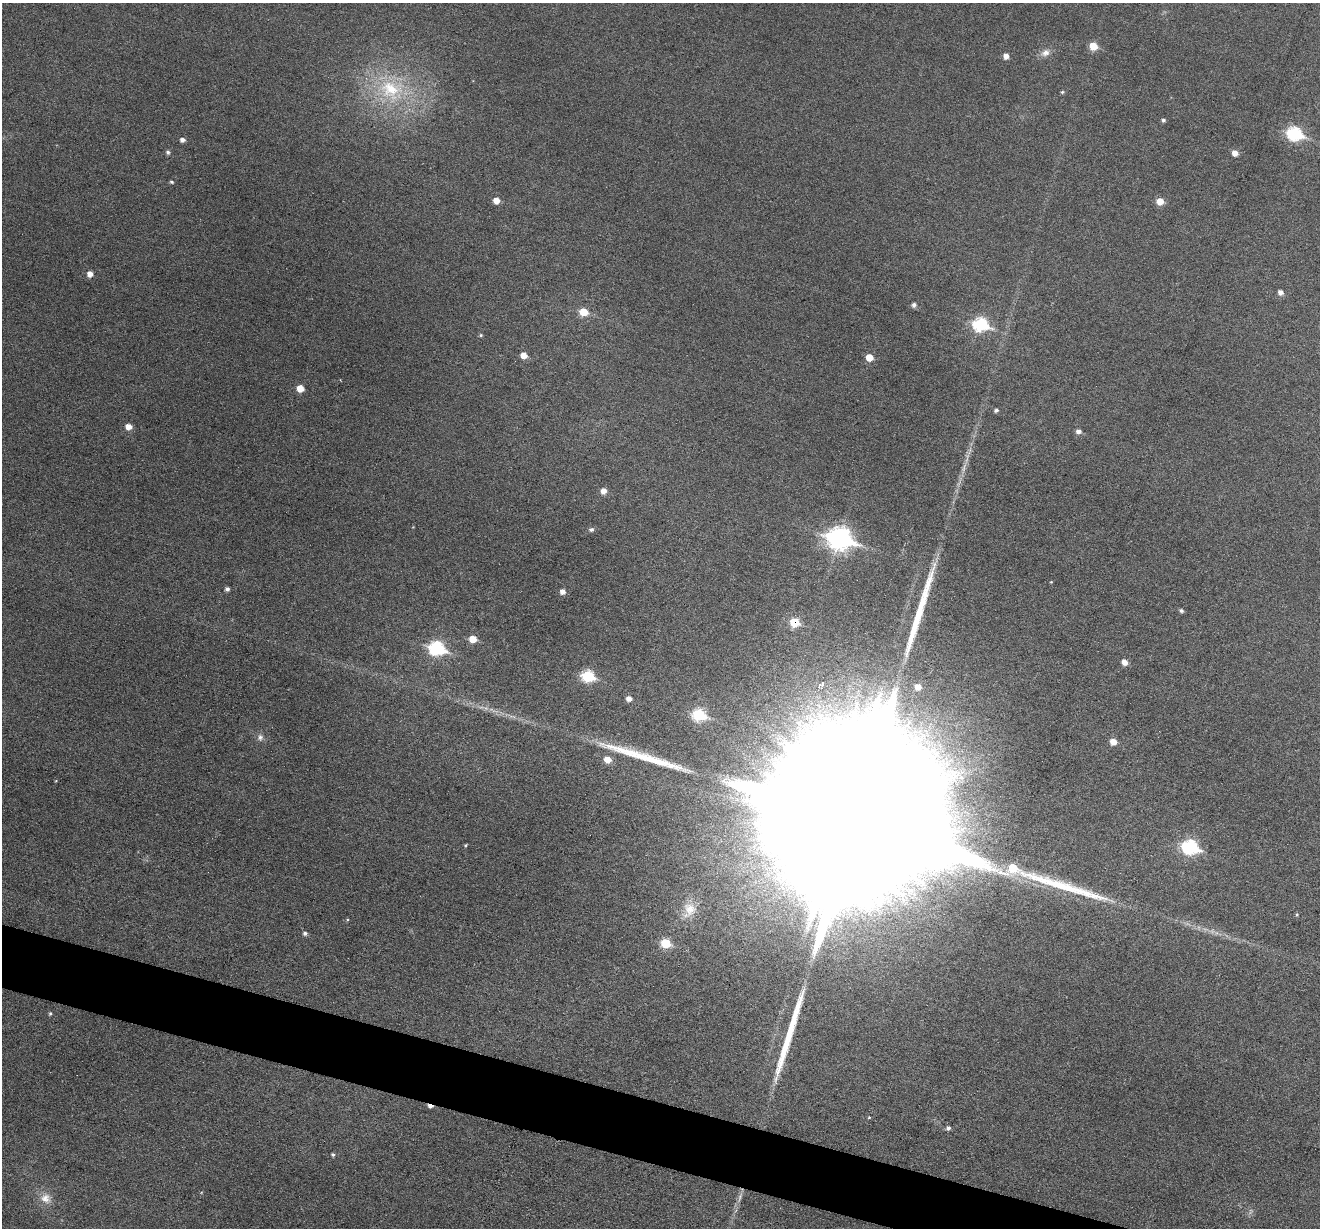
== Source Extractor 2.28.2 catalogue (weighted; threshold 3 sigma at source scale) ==
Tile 6 of 4 x 4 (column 2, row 2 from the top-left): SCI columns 1321-2638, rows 2709-3934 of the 5273 x 5289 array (HDU 1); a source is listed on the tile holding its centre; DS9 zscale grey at full resolution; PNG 1322 x 1230 px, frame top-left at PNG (2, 3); no overlay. Shown black and unused: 4% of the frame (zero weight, under 3 of 6 exposures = <1% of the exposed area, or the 3 px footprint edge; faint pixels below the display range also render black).
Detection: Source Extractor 2.28.2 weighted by HDU 2 'WHT'; one run over the whole footprint, this tile lists its part. Background 0.0472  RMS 0.0054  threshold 0.0222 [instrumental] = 3 sigma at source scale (4.09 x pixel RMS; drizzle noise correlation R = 1.36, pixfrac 0.8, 0.05/0.05 arcsec/px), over >= 5 px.
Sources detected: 61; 1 inside a brighter object's white glare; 1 cosmic-ray / hot-pixel residue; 3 long thin detections or spike segments (spike, bleed or trail) — not listed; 1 inside a brighter listed object's ellipse — not listed separately; the other 55 listed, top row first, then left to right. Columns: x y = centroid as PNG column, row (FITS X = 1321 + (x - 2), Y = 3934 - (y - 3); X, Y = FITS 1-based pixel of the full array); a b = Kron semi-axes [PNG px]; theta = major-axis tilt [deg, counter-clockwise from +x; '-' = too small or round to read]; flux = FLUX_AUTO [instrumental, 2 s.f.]
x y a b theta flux
1093 46 6 5 - 11
1045 53 12 9 24 3.5
1006 56 5 5 - 3.2
391 89 36 30 -12 42
1062 92 4 4 - 0.7
1163 120 5 4 - 1.1
1294 134 8 7 - 63
182 140 5 4 - 2
168 152 6 5 - 1.1
1235 153 5 5 - 4
172 182 5 4 - 0.77
496 200 6 6 - 4.3
1160 201 6 6 - 6.8
90 274 5 5 - 3.6
1281 292 6 6 - 2.5
914 305 6 5 - 1.6
583 312 6 6 - 12
980 325 8 7 - 63
481 335 5 4 - 0.65
524 355 6 5 - 5
869 357 6 6 - 7.3
300 388 6 5 - 6.7
996 410 5 4 - 1.3
129 427 6 5 - 4.5
1078 431 5 5 - 2.2
604 491 6 6 - 3.6
591 530 7 5 2 1.4
839 538 11 9 -16 330
1051 582 4 3 - 0.39
227 589 4 4 - 1.5
563 591 5 5 - 2.8
1181 611 5 4 - 1.1
794 622 7 7 - 13
473 639 6 5 - 7.7
436 648 9 7 -15 80
1124 662 6 5 - 3.7
588 676 7 6 - 44
822 684 5 3 - 0.76
918 687 6 5 - 4.8
629 698 5 5 - 3
699 715 8 6 -14 44
260 737 9 8 - 2.1
1113 742 5 5 - 5.5
607 760 6 6 - 6.5
855 820 112 34 71 150000
465 845 4 3 - 0.52
1190 847 8 7 - 89
689 909 19 15 -74 8.5
1297 914 5 4 - 0.65
305 933 5 5 - 1.4
666 943 6 6 - 19
50 1013 4 4 - 0.79
948 1128 5 5 - 1.5
333 1155 5 4 - 0.82
45 1198 15 13 -40 5.6
Overlapping masked pixels (flux is a lower limit): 1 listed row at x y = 794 622